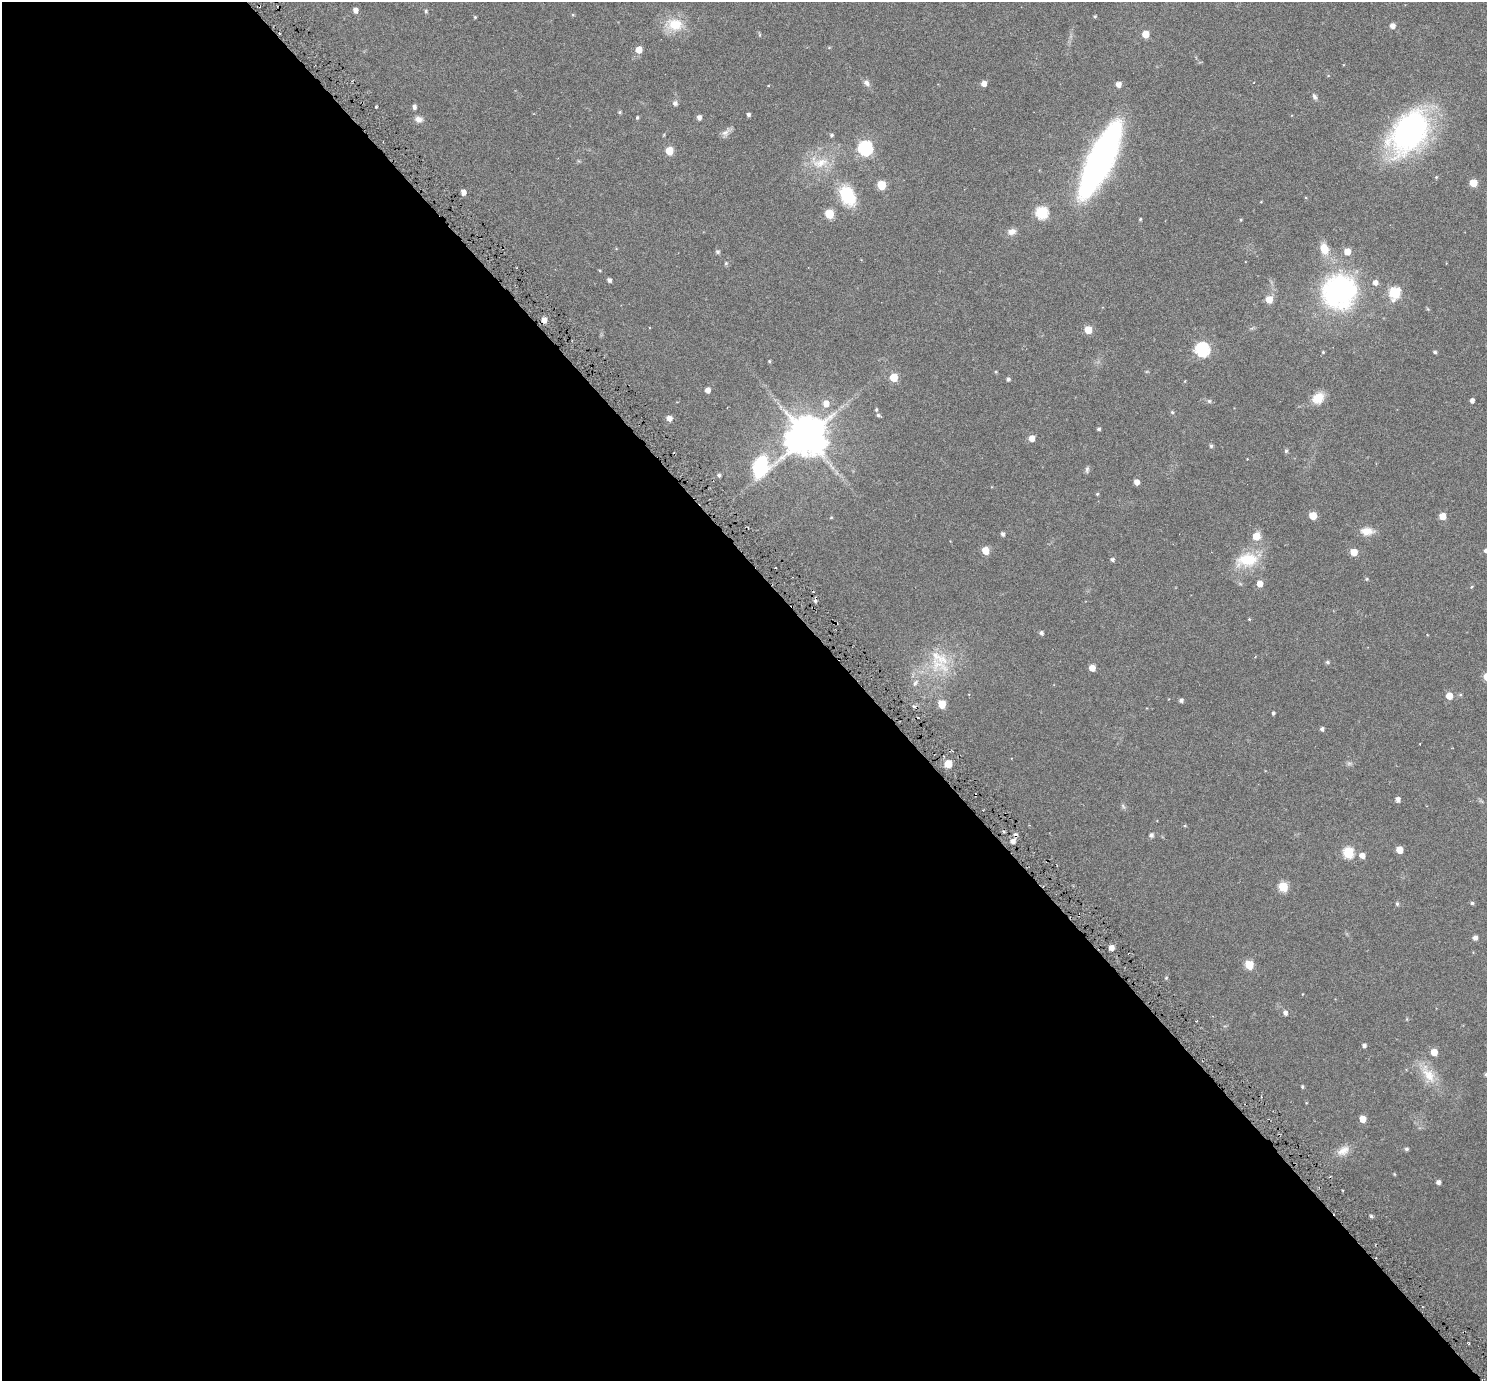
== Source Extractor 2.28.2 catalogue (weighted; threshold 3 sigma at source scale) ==
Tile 9 of 4 x 4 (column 1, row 3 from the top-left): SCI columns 67-1551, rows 1587-2965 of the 6069 x 6069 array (HDU 1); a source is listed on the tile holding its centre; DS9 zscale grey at full resolution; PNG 1489 x 1383 px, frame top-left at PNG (2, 2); no overlay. Shown black and unused: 58% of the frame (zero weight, under 3 of 6 exposures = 3% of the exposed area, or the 3 px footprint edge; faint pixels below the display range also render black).
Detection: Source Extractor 2.28.2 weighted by HDU 2 'WHT'; one run over the whole footprint, this tile lists its part. Background 0.032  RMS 0.0083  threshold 0.0339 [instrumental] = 3 sigma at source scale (4.09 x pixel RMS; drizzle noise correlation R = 1.36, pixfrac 0.8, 0.05/0.05 arcsec/px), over >= 5 px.
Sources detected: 134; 1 too faint to see at this stretch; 2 cosmic-ray / hot-pixel residue — not listed; the other 131 listed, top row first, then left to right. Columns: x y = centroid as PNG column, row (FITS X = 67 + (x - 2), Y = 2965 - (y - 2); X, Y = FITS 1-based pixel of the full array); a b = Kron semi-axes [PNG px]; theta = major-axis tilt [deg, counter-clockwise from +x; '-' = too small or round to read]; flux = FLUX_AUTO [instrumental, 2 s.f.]
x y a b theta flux
355 10 5 5 - 3.6
426 11 4 4 - 0.96
573 15 5 4 - 0.67
1095 16 4 3 - 0.8
475 17 4 3 - 0.7
675 24 24 18 -7 16
1392 26 5 4 - 4.5
1145 34 5 5 - 12
760 35 6 4 -71 0.75
829 47 5 3 - 0.6
639 50 5 5 - 8.4
866 83 9 7 -49 2.6
984 83 5 5 - 4.6
1118 84 5 5 - 3.8
768 85 3 3 - 0.53
1315 97 9 5 -62 1.7
675 103 7 6 - 2
376 107 3 2 - 0.87
414 107 4 4 - 2.4
620 112 5 4 - 0.86
748 114 4 4 - 1.6
637 117 4 3 - 0.88
699 117 5 4 - 2.9
419 119 9 7 -10 3.5
726 132 14 7 41 3.2
1409 132 52 33 52 150
832 135 5 4 - 1.2
865 148 7 6 - 120
669 151 5 5 - 15
1100 159 51 14 64 520
819 162 29 16 -3 17
1473 183 5 5 - 14
881 185 5 5 - 22
463 192 5 4 - 3.6
847 196 23 15 -62 30
1042 213 6 6 - 67
829 214 6 5 - 22
1140 219 4 3 - 0.73
1241 220 4 4 - 0.64
1012 232 11 8 16 4
1324 249 13 9 -70 10
1347 251 5 5 - 8.6
718 252 6 5 - 1.2
726 263 6 5 - 0.95
609 280 4 4 - 2.2
1375 282 6 6 - 3.6
1339 292 36 33 53 120
1395 293 7 6 - 56
1269 299 5 5 - 11
544 320 5 5 - 4
1088 330 5 5 - 13
1202 349 7 6 - 120
1323 352 4 4 - 0.68
1435 352 4 4 - 1.3
769 361 4 3 - 0.83
996 372 4 3 - 0.72
894 377 5 5 - 18
1008 379 4 4 - 1.6
708 390 5 4 - 4.3
1318 398 15 12 39 9.8
1472 400 4 4 - 2.5
1209 401 6 5 - 1.3
826 403 7 6 - 6.1
876 409 5 4 - 1
1172 412 5 4 - 0.99
878 415 6 4 -18 1.2
669 418 5 5 - 4.3
1099 429 4 3 - 1.2
806 436 11 11 - 2400
1032 438 5 5 - 5.8
1211 446 5 4 - 1.3
1286 451 5 4 - 1.3
760 466 22 15 42 54
1087 469 9 5 85 1.5
719 475 4 4 - 1.4
1137 482 5 5 - 4.1
1097 494 4 4 - 0.77
1313 515 5 5 - 12
1442 516 5 5 - 9
831 517 5 3 - 0.57
1367 531 15 9 -1 7.4
1003 534 5 4 - 1.7
1256 536 7 6 - 9.6
985 550 5 5 - 14
1486 550 4 4 - 1.7
1354 552 5 5 - 11
1112 560 5 4 - 1.7
1247 560 31 18 10 23
1367 579 5 4 - 0.73
1260 584 5 5 - 6.6
1471 587 5 3 - 0.63
1249 619 4 3 - 0.67
1041 633 4 4 - 1.8
939 657 37 16 -36 23
1255 657 3 3 - 0.5
1327 662 5 4 - 1.3
1092 668 5 5 - 6.5
915 683 10 4 50 1.9
1449 696 5 5 - 8.7
1181 700 4 4 - 1.8
942 704 6 5 - 15
1273 713 3 3 - 1.2
1322 729 4 4 - 1.7
948 764 6 5 - 12
1398 799 5 4 - 2.8
1123 806 8 4 -54 1.2
1185 826 5 3 - 0.68
1151 835 5 5 - 2.1
1012 841 5 5 - 3.3
1399 850 5 5 - 9.6
1348 853 6 6 - 45
1362 855 5 5 - 4.4
1283 887 6 5 - 29
1472 903 4 4 - 1
1397 904 5 4 - 1.2
1475 938 5 5 - 2.7
1111 948 4 4 - 4.8
1249 965 5 5 - 23
1166 978 5 4 - 0.74
1285 1013 5 5 - 2.4
1364 1045 4 4 - 2
1434 1052 5 5 - 9.7
1428 1074 30 14 -57 15
1486 1074 5 4 - 1.1
1302 1087 4 3 - 0.92
1363 1119 5 5 - 7.7
1406 1149 5 4 - 1.4
1343 1151 17 10 34 6.6
1394 1174 4 3 - 0.62
1438 1182 4 4 - 2.5
1371 1216 4 4 - 1.4
Overlapping masked pixels (flux is a lower limit): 1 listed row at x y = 544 320
Isophote crosses this tile's border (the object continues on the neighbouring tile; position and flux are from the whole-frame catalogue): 2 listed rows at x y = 1486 550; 1486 1074